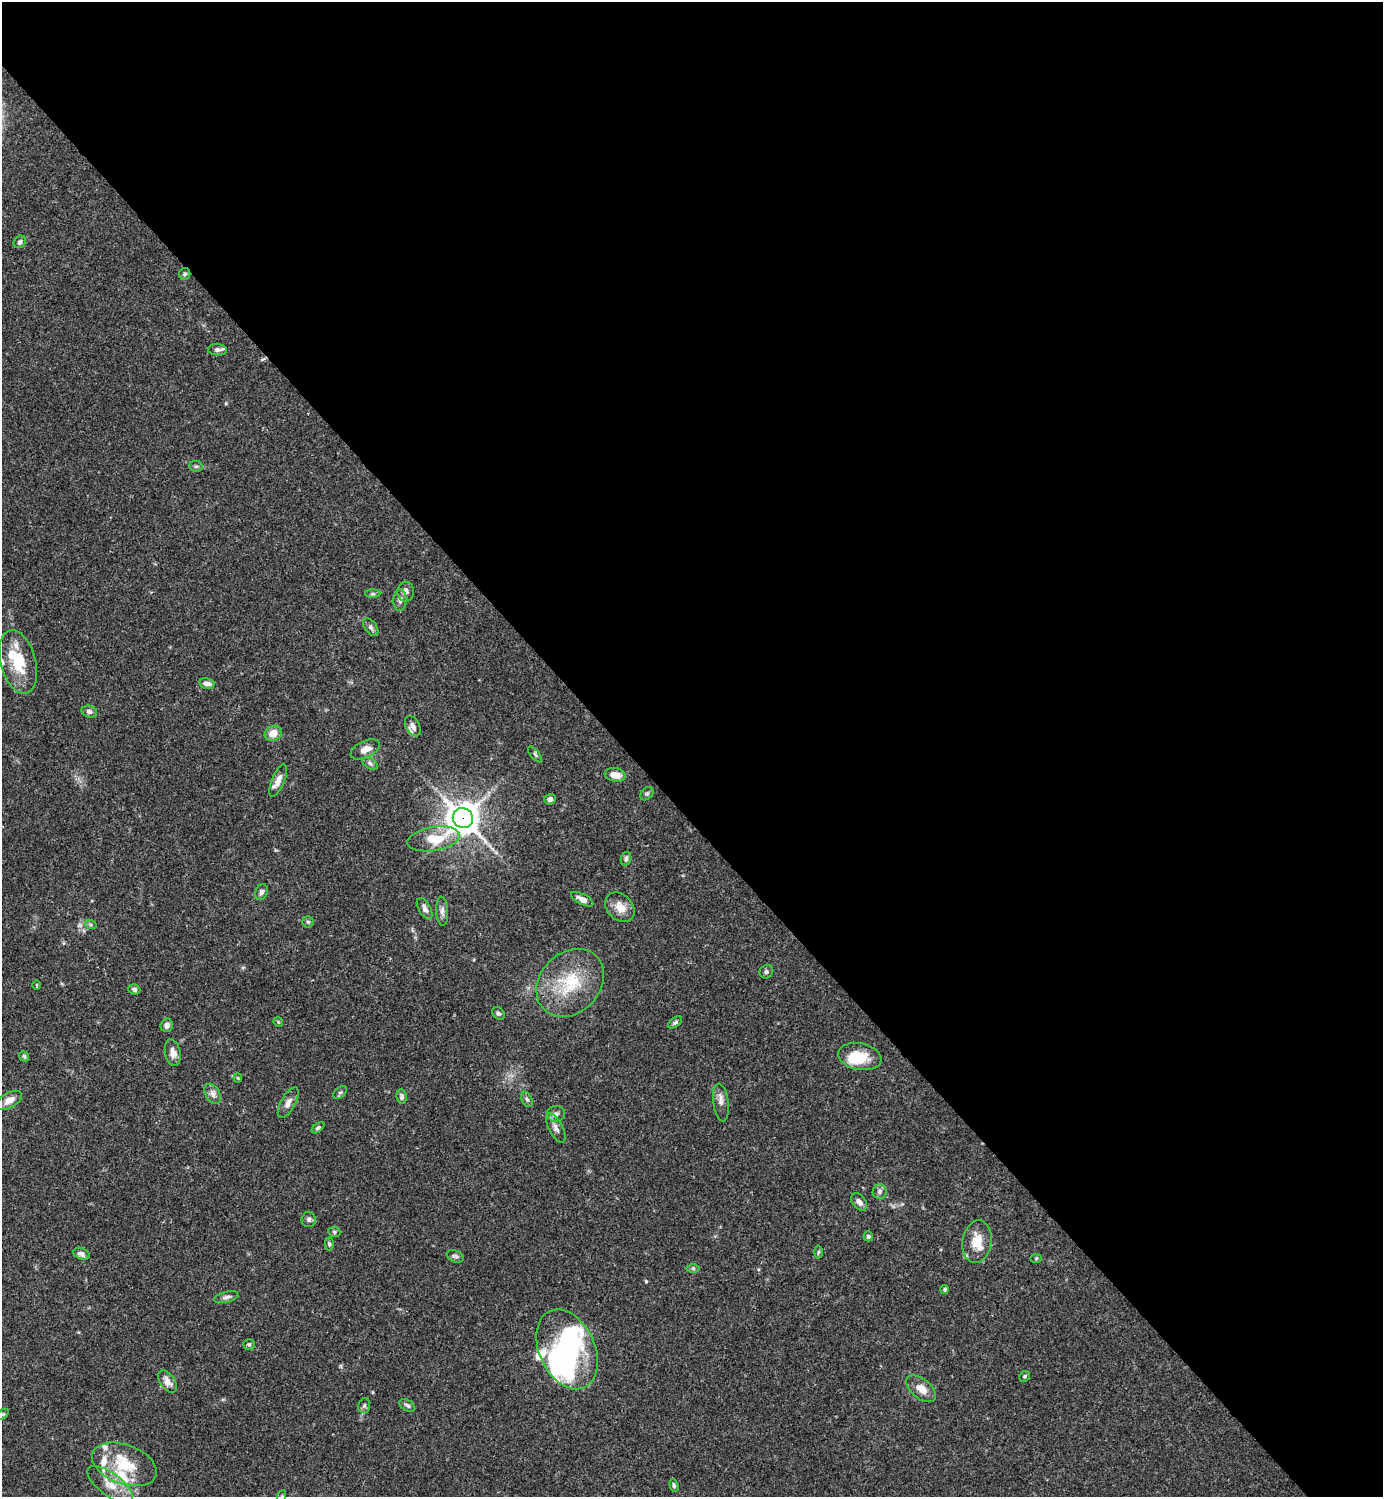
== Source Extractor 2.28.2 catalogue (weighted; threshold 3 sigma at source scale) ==
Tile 8 of 4 x 4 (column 4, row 2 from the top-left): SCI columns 4443-5823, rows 2989-4483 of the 5981 x 5981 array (HDU 1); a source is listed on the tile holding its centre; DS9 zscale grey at full resolution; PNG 1385 x 1499 px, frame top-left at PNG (2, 2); each listed source drawn as its Kron ellipse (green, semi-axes under 4 px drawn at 4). Shown black and unused: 55% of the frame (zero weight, under 3 of 4 exposures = <1% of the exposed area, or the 3 px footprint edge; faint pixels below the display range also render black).
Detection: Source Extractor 2.28.2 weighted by HDU 2 'WHT'; one run over the whole footprint, this tile lists its part. Background 0.066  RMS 0.0032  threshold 0.0144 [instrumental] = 3 sigma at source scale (4.5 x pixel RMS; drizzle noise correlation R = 1.50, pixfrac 1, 0.05/0.05 arcsec/px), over >= 5 px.
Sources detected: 90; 3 inside a brighter object's white glare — neither listed nor drawn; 9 inside a brighter listed object's ellipse — not listed separately; the other 78 listed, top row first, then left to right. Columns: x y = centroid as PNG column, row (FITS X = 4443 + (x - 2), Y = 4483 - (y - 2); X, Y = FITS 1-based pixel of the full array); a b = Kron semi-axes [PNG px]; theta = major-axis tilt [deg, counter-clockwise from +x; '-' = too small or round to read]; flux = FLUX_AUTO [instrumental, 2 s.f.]
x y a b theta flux
20 242 7 5 49 0.98
185 274 6 5 - 0.72
217 350 9 6 -5 1.1
196 466 7 5 -10 0.64
406 592 10 8 89 1.5
373 594 8 4 0 0.59
400 600 11 6 88 1.4
371 627 10 6 -54 0.94
18 662 32 17 -75 12
207 683 8 5 -13 1.8
89 711 8 6 -16 1
413 726 11 6 -61 1.7
273 733 9 7 27 3.5
365 749 15 8 25 3.1
535 755 9 3 -50 0.5
370 763 8 5 -31 0.82
615 775 10 7 -10 3.4
278 780 17 6 68 2.5
647 794 8 5 47 0.6
550 799 6 5 - 1.1
463 818 10 9 - 530
434 839 27 12 9 9.6
626 859 7 5 71 0.9
261 892 8 6 69 1.1
582 899 12 5 -28 2.1
620 907 16 12 -45 4
425 909 12 5 -62 1.6
442 911 14 6 -87 1.4
308 922 5 5 - 0.5
91 925 6 4 -18 0.45
766 972 7 6 - 0.77
570 983 37 30 46 18
37 985 5 3 - 0.27
134 989 6 5 - 0.77
498 1013 7 5 -43 0.71
278 1022 5 4 - 0.39
675 1022 8 4 37 0.64
167 1025 7 6 - 1.6
173 1053 13 8 -78 2.1
24 1056 5 4 - 0.66
860 1057 22 13 -10 7.6
238 1078 4 4 - 0.35
340 1092 8 5 42 0.57
213 1094 11 7 -58 1.6
401 1097 7 5 -84 0.83
527 1099 8 5 -63 0.74
9 1100 14 7 31 2.8
721 1102 19 7 -82 2
288 1103 17 7 61 2
556 1114 9 8 - 1.3
318 1128 7 4 37 0.63
556 1128 16 7 -62 1.8
880 1192 7 7 - 1
859 1202 9 6 -50 1.6
309 1220 7 7 - 0.93
334 1232 6 5 - 0.6
868 1236 5 4 - 0.73
977 1242 21 14 81 6.2
329 1244 6 4 -89 0.56
818 1252 6 4 88 0.43
82 1254 8 5 -22 1.2
455 1256 9 5 -22 0.91
1036 1258 6 4 2 0.43
693 1268 7 4 0 0.54
945 1289 4 4 - 0.52
226 1297 12 5 14 1.1
249 1344 6 5 - 0.47
567 1349 42 28 -65 39
1025 1376 6 5 - 0.55
168 1381 12 7 -54 2.3
921 1389 17 9 -39 3.6
407 1405 8 5 -33 0.81
364 1406 8 5 74 0.76
3 1414 6 4 44 0.4
124 1464 34 19 -20 13
110 1485 27 11 -37 6.1
674 1485 6 4 -73 0.55
282 1496 6 4 71 0.43
Overlapping masked pixels (flux is a lower limit): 1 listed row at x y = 463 818
Isophote crosses this tile's border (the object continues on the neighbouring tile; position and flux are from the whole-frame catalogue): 1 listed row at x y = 282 1496